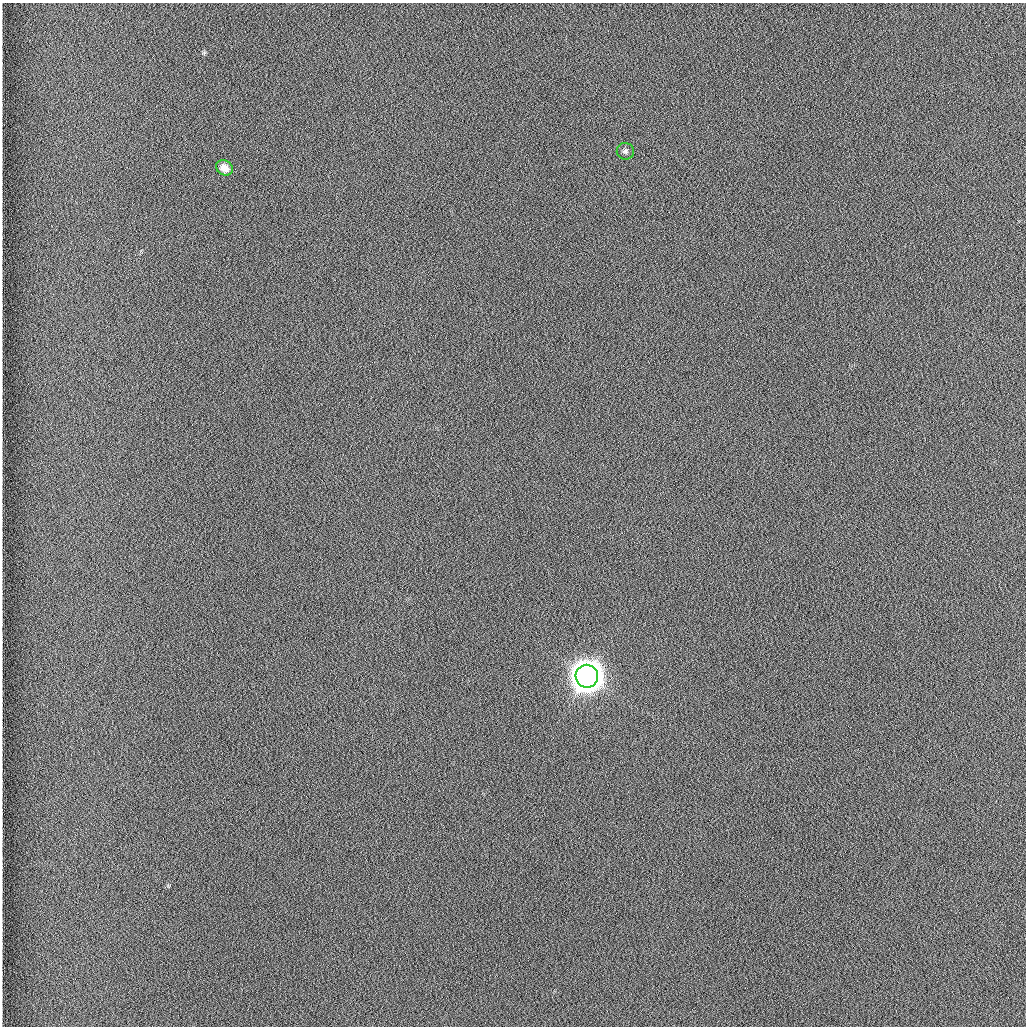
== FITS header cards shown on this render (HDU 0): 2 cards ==
NAXIS1  =                 1024 /fastest changing axis
NAXIS2  =                 1024 /next to fastest changing axis

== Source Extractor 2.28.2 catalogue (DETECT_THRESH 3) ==
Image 1024 x 1024 px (HDU 0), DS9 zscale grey, 1 PNG px = 1 image px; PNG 1028 x 1028 px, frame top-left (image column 1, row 1024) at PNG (2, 3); each listed source drawn as its Kron ellipse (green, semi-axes under 4 px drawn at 4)
Background 1260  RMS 5.9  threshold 17.7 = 3 sigma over >= 5 px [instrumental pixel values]
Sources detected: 3; all 3 listed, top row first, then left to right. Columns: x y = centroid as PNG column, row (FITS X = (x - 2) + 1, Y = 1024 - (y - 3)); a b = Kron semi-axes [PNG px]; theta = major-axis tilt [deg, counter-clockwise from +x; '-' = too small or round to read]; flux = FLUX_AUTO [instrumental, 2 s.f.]
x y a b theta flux
625 151 8 8 - 1.4e+03
224 168 9 7 -30 3.5e+03
587 676 11 11 - 1.0e+06